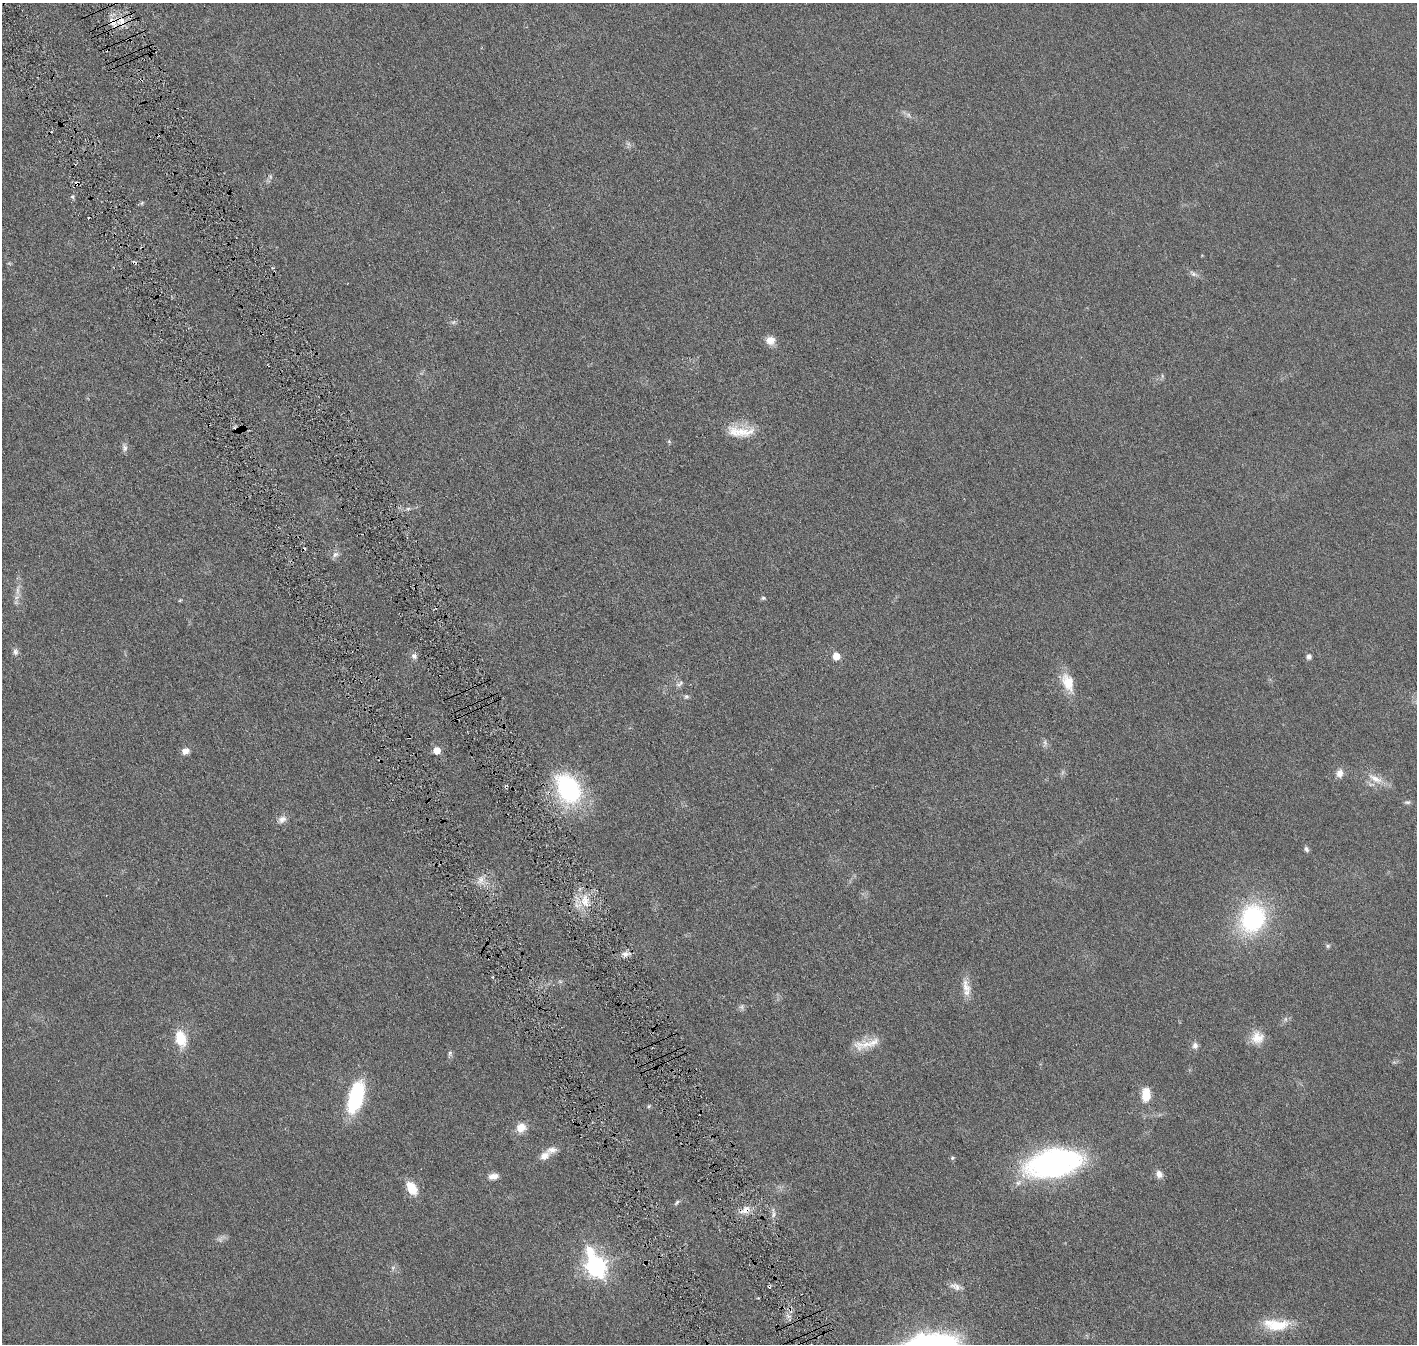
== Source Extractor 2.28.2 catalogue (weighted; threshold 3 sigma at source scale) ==
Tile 11 of 4 x 4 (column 3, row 3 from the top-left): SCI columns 2914-4328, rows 1526-2867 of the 5818 x 5839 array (HDU 1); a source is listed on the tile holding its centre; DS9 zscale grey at full resolution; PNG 1419 x 1346 px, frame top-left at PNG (2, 3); no overlay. Shown black and unused: <1% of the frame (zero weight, under 3 of 6 exposures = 1% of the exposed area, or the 3 px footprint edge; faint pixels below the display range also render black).
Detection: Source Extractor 2.28.2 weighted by HDU 2 'WHT'; one run over the whole footprint, this tile lists its part. Background 0.0254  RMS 0.0043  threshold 0.0176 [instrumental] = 3 sigma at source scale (4.09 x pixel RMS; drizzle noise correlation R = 1.36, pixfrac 0.8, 0.05/0.05 arcsec/px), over >= 5 px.
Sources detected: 71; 1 too faint to see at this stretch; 5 cosmic-ray / hot-pixel residue — not listed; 1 inside a brighter listed object's ellipse — not listed separately; the other 64 listed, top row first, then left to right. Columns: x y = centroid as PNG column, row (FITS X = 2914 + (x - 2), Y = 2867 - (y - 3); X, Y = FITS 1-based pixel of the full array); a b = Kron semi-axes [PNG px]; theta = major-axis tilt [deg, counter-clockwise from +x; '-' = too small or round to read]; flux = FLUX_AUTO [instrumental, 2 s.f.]
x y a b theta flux
121 21 17 8 -70 4.4
113 23 17 7 -59 3.1
270 176 7 5 -88 0.75
77 183 5 5 - 1.4
73 197 6 3 -71 0.53
1193 274 12 5 -37 1.3
453 322 8 5 25 0.83
770 340 12 10 -1 3.2
740 431 41 14 -4 9.2
669 442 6 4 -2 0.48
124 448 11 7 -70 1.3
408 509 6 5 - 0.7
335 554 10 7 34 1.5
18 590 17 4 86 2.3
763 598 6 5 - 0.58
180 600 5 4 - 0.35
15 652 9 7 -84 1.3
414 656 7 6 - 1.5
836 656 5 5 - 6.2
1309 656 5 5 - 1.5
1068 683 27 14 -70 7.5
680 684 13 6 36 1.3
686 696 7 7 - 0.81
409 737 3 2 - 0.38
1045 743 10 6 -88 1.1
437 750 5 5 - 5.3
185 751 9 7 17 2.4
1339 773 11 9 81 2.5
1376 779 23 9 -29 4.8
568 789 32 21 -62 48
1407 802 9 5 6 0.81
282 819 13 9 32 2.2
1306 849 7 5 -59 0.89
480 879 7 4 -19 1.2
585 901 20 10 -77 5.8
1252 918 32 27 66 44
1328 946 6 5 - 0.63
625 954 8 6 -15 1.7
560 981 6 4 -1 0.59
966 987 22 10 -74 4.2
742 1007 8 6 47 1
180 1038 17 11 -75 10
1257 1038 17 17 - 5.4
866 1044 36 11 11 6.4
1195 1045 9 7 -88 1.6
450 1053 8 4 -83 0.81
1146 1094 16 10 88 6.1
355 1097 35 15 74 27
649 1106 5 4 - 0.5
521 1128 11 10 - 4.5
544 1156 13 8 30 3
952 1158 5 5 - 0.66
1053 1163 53 26 10 90
1159 1174 9 8 - 2.1
493 1176 13 8 9 2.3
411 1188 13 8 -58 8.5
677 1202 10 4 40 0.76
746 1210 12 9 51 3.2
774 1214 9 4 77 0.93
220 1239 12 6 69 1.3
596 1266 12 8 -66 160
393 1268 6 5 - 0.82
955 1286 16 8 -21 2.2
1276 1325 35 14 -2 12
Overlapping masked pixels (flux is a lower limit): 5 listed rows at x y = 121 21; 113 23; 77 183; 409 737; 746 1210